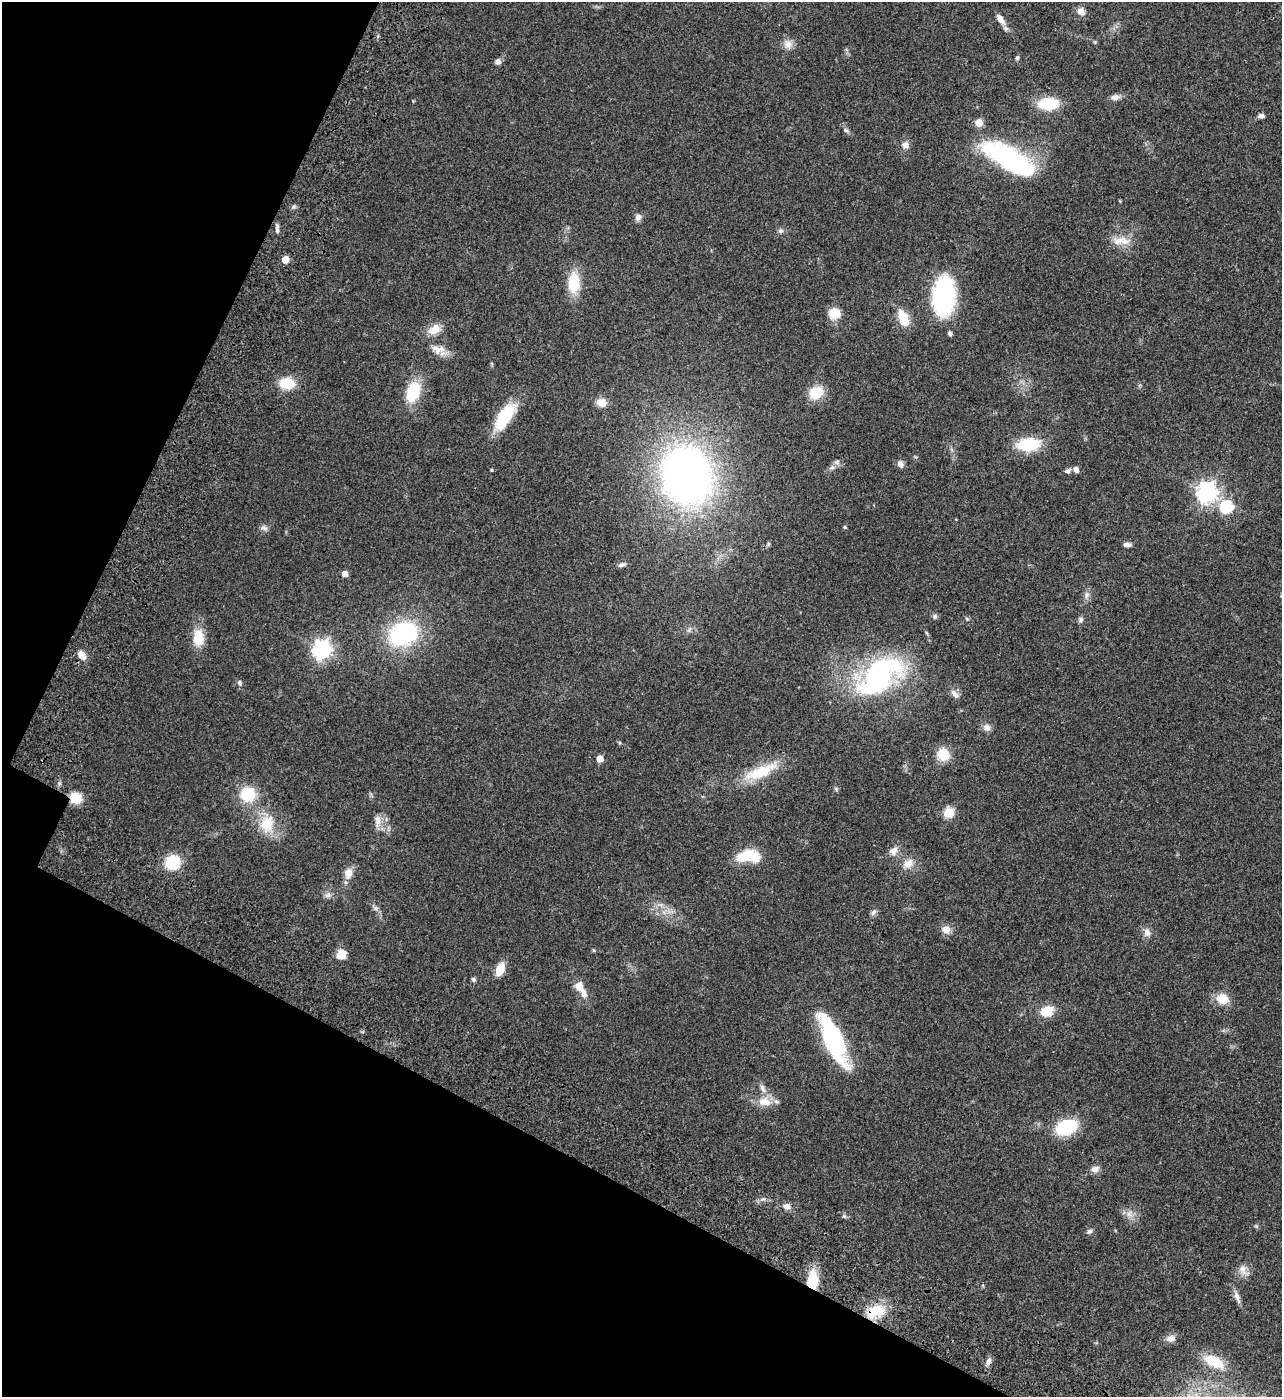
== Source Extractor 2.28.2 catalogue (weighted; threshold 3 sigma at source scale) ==
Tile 9 of 4 x 4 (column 1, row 3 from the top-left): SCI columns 370-1649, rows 1600-2994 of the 5987 x 5985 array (HDU 1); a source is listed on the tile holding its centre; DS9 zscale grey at full resolution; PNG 1284 x 1399 px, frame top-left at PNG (2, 2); no overlay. Shown black and unused: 24% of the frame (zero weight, under 3 of 4 exposures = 13% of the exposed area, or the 3 px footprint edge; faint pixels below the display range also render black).
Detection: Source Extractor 2.28.2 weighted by HDU 2 'WHT'; one run over the whole footprint, this tile lists its part. Background 0.133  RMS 0.0074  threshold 0.0332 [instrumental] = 3 sigma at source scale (4.5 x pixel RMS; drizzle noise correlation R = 1.50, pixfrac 1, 0.05/0.05 arcsec/px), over >= 5 px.
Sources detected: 99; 1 inside a brighter object's white glare — not listed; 1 inside a brighter listed object's ellipse — not listed separately; the other 97 listed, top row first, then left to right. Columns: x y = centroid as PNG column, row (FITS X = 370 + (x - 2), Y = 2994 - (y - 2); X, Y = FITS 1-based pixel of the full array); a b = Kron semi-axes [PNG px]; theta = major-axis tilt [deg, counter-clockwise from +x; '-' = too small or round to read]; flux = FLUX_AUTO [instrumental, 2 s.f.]
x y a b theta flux
1081 11 10 9 - 4.7
1000 19 16 7 -54 5.6
788 44 12 10 -25 5.3
1017 58 5 4 - 1.5
498 61 7 7 - 2.6
1115 97 10 7 6 3.6
1048 104 20 11 2 27
1261 116 7 5 1 2.4
979 123 5 5 - 16
846 130 7 5 -42 1.5
905 145 9 8 - 3.6
1009 159 50 17 -31 130
638 217 9 7 81 3.1
277 229 11 4 -87 2.3
780 231 8 7 - 1.8
1119 241 23 10 19 9.1
285 259 5 5 - 11
574 283 20 11 89 23
944 297 38 22 86 78
834 313 9 9 - 16
903 319 21 11 -71 14
434 329 17 11 30 8.7
950 333 5 4 - 1.8
436 349 28 9 -39 8.7
287 383 14 11 -3 19
413 392 23 14 72 26
816 393 15 12 42 17
601 402 12 9 -11 6.9
505 416 36 14 57 30
1028 444 21 11 5 33
837 462 7 7 - 2.3
901 464 10 7 -61 2.9
491 470 3 3 - 0.71
1076 470 7 6 - 3.1
1067 471 7 6 - 1.9
686 475 52 43 -76 360
1207 493 7 7 - 390
1226 507 6 6 - 69
845 527 4 3 - 0.87
264 528 11 5 -18 2.1
1127 544 9 5 -1 2.5
622 565 11 5 17 1.9
345 574 5 4 - 7.9
1087 595 10 5 67 2.5
935 616 7 6 - 1.6
1081 620 8 6 89 1.7
689 630 7 4 72 1.3
403 634 22 17 23 96
198 638 17 11 88 16
322 649 7 7 - 310
82 655 11 8 -49 6.2
879 676 54 30 40 130
240 683 8 6 -68 1.7
955 694 14 6 -50 3.5
987 727 10 8 -16 3.4
943 754 15 13 -54 13
600 759 5 5 - 9.8
760 772 40 13 22 27
836 789 6 4 -47 1
248 794 20 19 - 20
75 798 12 11 - 13
949 813 13 12 - 8.3
378 821 19 7 65 5.1
267 824 23 17 73 19
893 851 12 9 53 5
745 856 21 11 27 18
173 862 12 12 - 33
908 863 15 11 37 6.7
348 873 15 10 77 6.4
328 895 10 7 43 2.7
375 908 7 7 - 2
873 912 9 6 62 1.9
946 929 12 10 -15 4.9
1147 933 12 9 -80 3.9
593 950 5 3 - 0.73
341 955 10 9 - 10
500 969 14 8 66 12
473 979 6 5 - 1.3
579 987 13 9 -61 7.8
1223 999 13 11 -17 12
1047 1011 16 12 24 12
833 1040 47 15 -66 95
763 1088 14 6 -67 3.8
764 1102 19 13 -5 9.9
1066 1127 18 12 23 41
1095 1169 10 8 2 3.5
786 1206 9 8 - 3.5
1129 1214 11 9 52 4.3
844 1216 7 4 -45 1.2
1089 1231 8 6 28 1.9
1243 1269 15 9 -73 5.3
812 1281 16 9 85 25
1237 1297 17 6 -70 3.9
876 1311 24 14 17 21
1171 1338 12 9 15 4.2
988 1361 10 6 77 3.4
1214 1361 22 11 -28 21
Overlapping masked pixels (flux is a lower limit): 4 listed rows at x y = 75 798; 812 1281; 876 1311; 988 1361
Unlisted compact peaks at least as high as the median listed source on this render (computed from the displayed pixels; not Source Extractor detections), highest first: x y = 293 207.